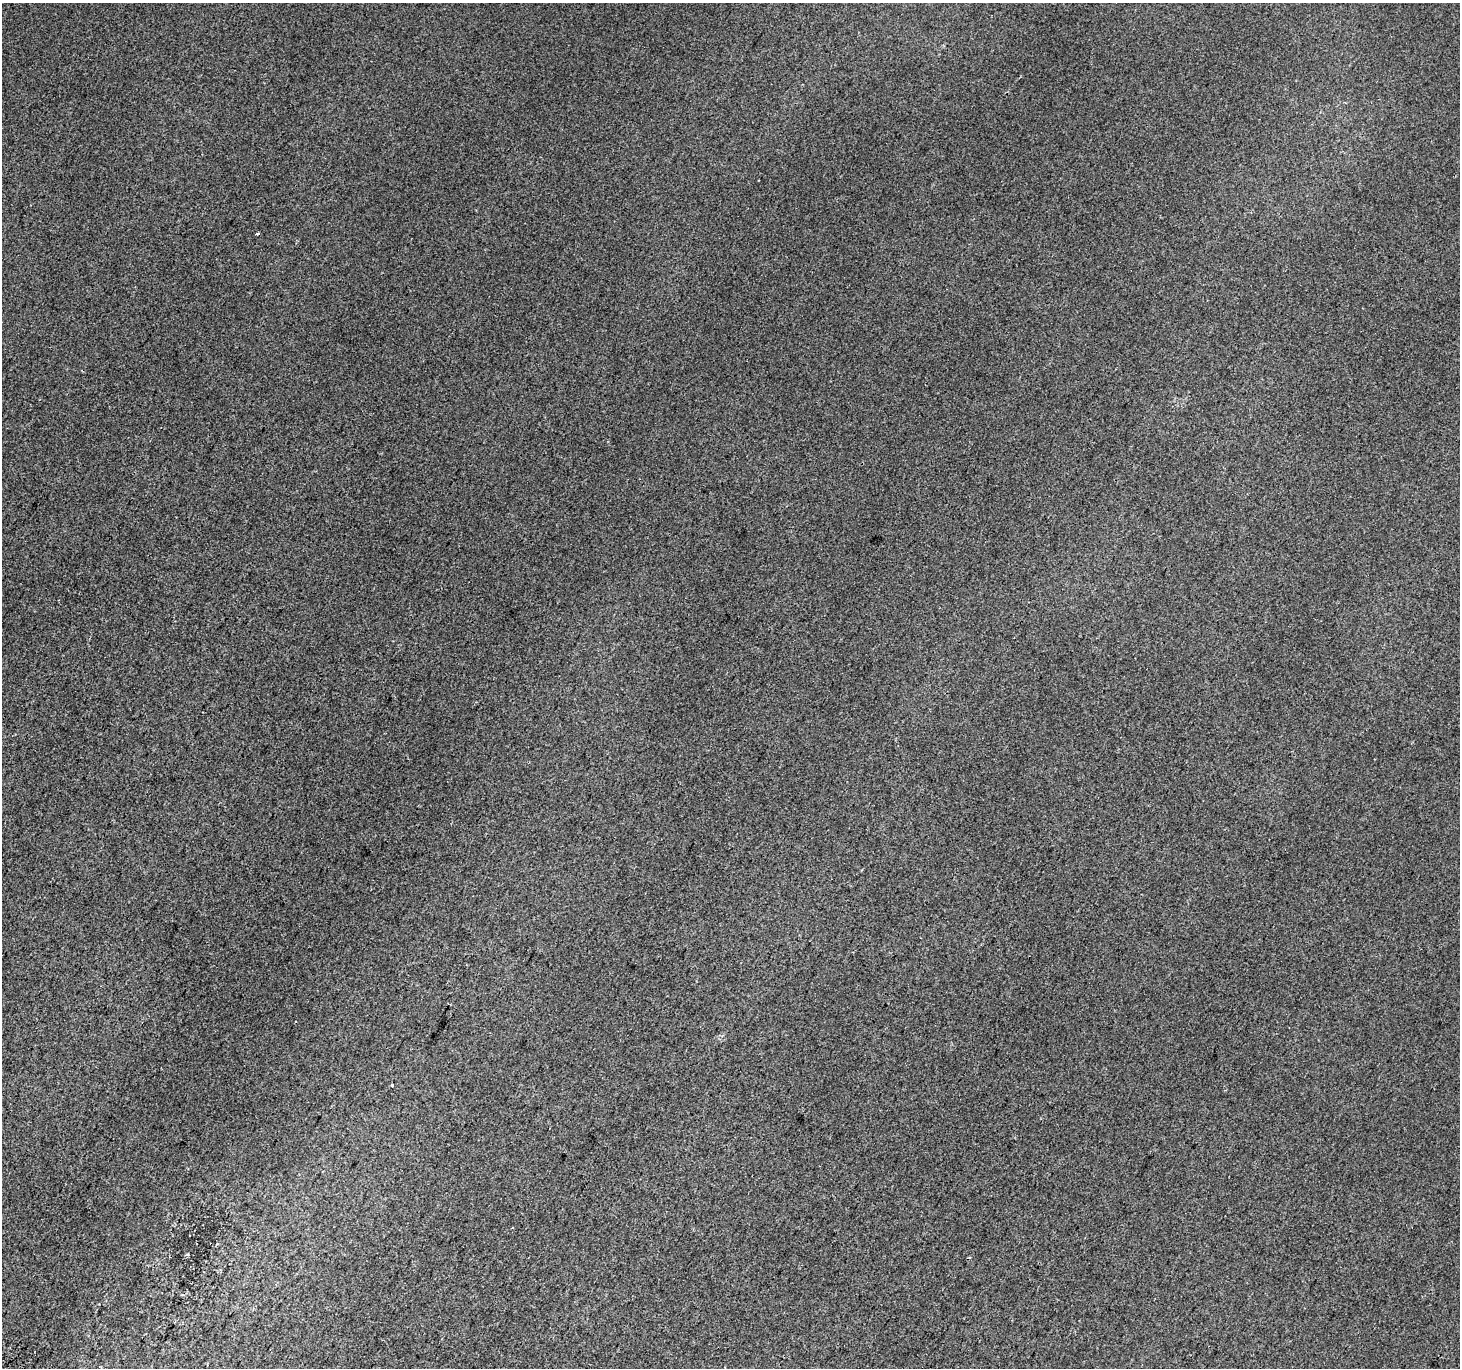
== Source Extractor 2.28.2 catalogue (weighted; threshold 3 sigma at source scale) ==
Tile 7 of 4 x 4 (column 3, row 2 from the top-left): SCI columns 2947-4404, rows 3030-4395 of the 5886 x 5993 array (HDU 1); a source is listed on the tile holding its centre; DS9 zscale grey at full resolution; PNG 1462 x 1370 px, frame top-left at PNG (2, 3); no overlay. Shown black and unused: <1% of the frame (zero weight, under 2 of 3 exposures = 2% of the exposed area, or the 3 px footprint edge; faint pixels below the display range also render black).
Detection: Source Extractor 2.28.2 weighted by HDU 2 'WHT'; one run over the whole footprint, this tile lists its part. Background 0.00147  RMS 0.0073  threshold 0.0329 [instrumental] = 3 sigma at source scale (4.5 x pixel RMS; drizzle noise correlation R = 1.50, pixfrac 1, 0.0396/0.0396 arcsec/px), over >= 5 px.
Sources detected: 3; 1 cosmic-ray / hot-pixel residue — not listed; the other 2 listed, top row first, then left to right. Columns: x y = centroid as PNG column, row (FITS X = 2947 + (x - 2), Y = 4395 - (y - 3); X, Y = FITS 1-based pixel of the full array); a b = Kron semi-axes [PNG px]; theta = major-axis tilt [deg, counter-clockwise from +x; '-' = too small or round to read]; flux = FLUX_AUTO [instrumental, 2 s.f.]
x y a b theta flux
258 233 3 3 - 9.9
392 1085 3 3 - 1.6